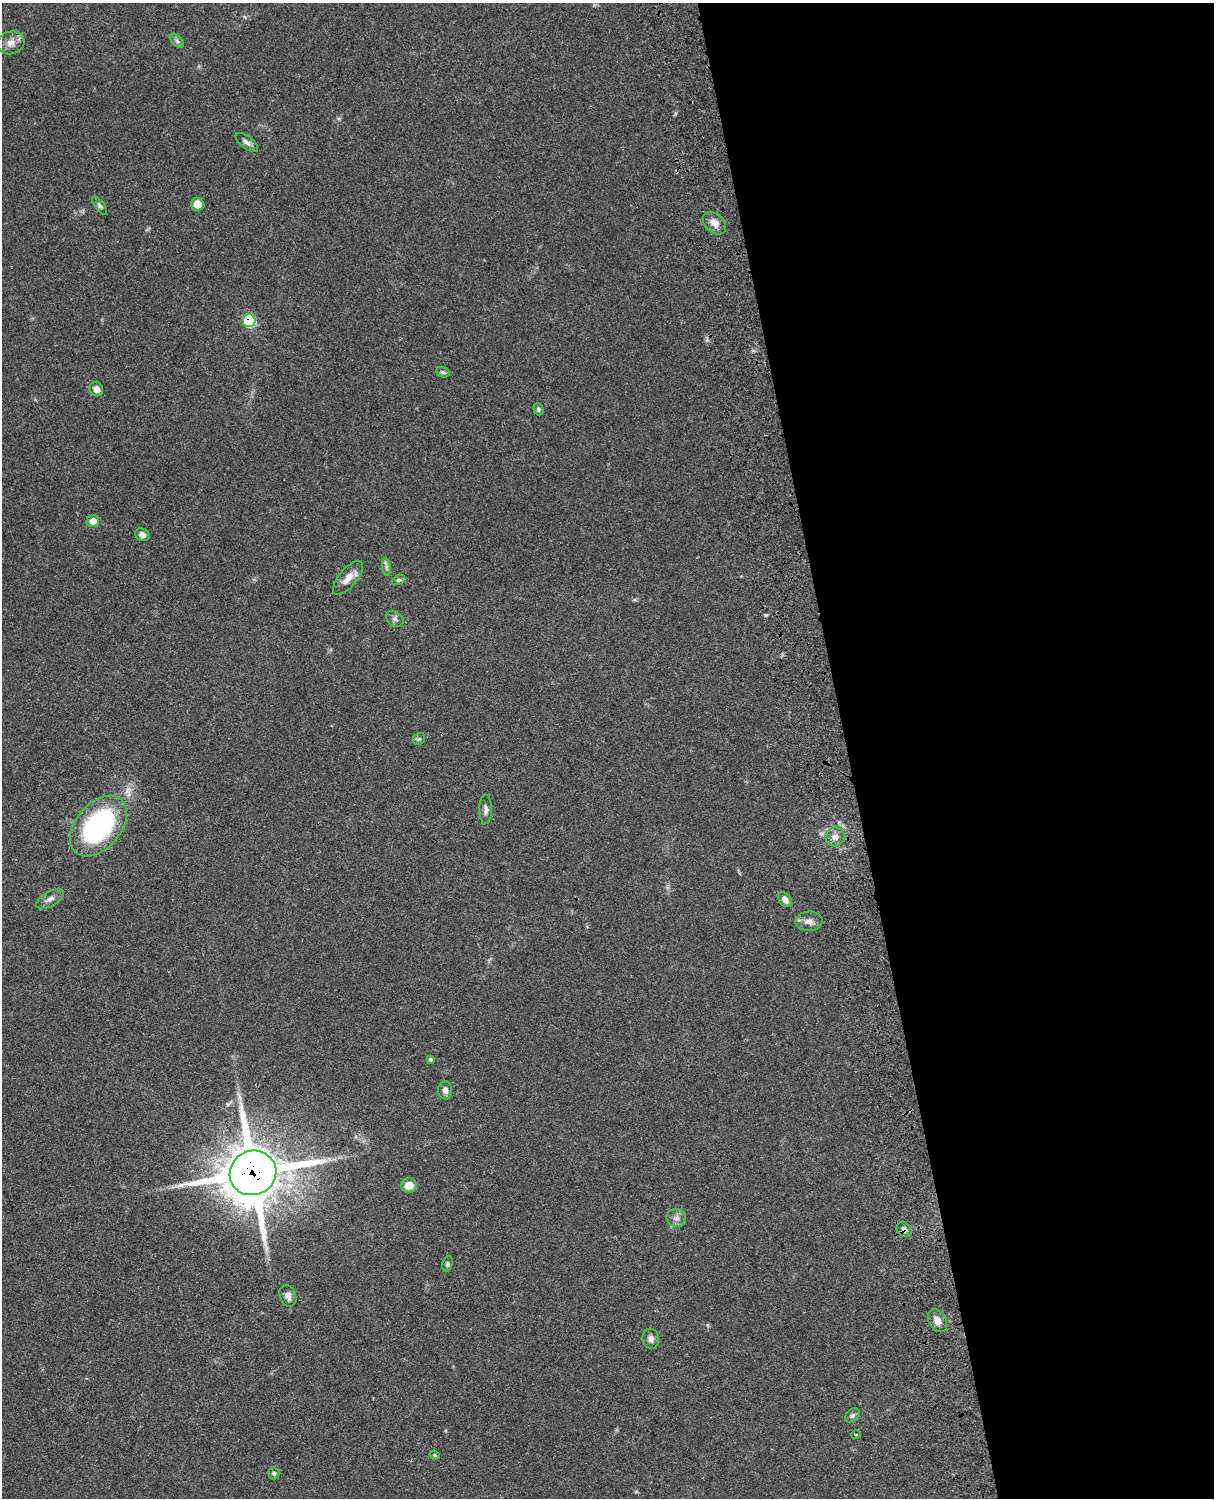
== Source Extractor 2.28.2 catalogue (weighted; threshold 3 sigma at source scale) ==
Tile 8 of 4 x 3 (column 4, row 2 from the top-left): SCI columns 3757-4968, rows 1771-3266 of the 5086 x 4925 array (HDU 1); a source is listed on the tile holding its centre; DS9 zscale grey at full resolution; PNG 1216 x 1500 px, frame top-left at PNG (2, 3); each listed source drawn as its Kron ellipse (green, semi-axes under 4 px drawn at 4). Shown black and unused: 30% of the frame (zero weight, under 3 of 4 exposures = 6% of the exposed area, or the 3 px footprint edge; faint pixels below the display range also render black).
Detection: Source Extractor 2.28.2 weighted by HDU 2 'WHT'; one run over the whole footprint, this tile lists its part. Background 0.0982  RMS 0.0063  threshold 0.0284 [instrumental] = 3 sigma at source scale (4.5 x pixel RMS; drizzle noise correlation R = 1.50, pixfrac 1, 0.05/0.05 arcsec/px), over >= 5 px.
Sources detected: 37; all 37 listed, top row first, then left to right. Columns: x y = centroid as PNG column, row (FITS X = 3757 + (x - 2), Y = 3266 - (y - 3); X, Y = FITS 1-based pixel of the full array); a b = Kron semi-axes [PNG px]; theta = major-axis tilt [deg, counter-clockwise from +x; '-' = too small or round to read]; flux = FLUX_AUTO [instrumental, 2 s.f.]
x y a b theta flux
177 41 8 5 -45 1.5
11 43 14 11 15 5
247 142 13 6 -37 2.5
197 204 6 6 - 11
100 206 11 4 -53 1.4
714 223 13 9 -43 5.1
249 320 6 6 - 42
443 372 7 5 -20 1.2
96 389 7 6 - 3.5
538 409 6 5 - 1.2
93 521 6 6 - 6.6
142 535 7 6 - 2.9
387 567 9 4 -82 1.6
348 578 21 9 50 6.8
398 580 7 4 25 1
395 619 9 7 -36 2.1
419 739 6 5 - 1.2
486 809 15 6 -90 2.8
99 826 35 22 50 110
835 837 10 9 - 4.5
50 899 15 7 29 3.4
785 900 8 6 -52 3.6
809 921 13 9 2 3.8
430 1059 3 3 - 1
445 1090 9 7 -87 3
253 1173 23 22 - 3200
409 1185 8 7 - 6.6
676 1218 10 9 - 3.1
904 1230 8 6 -42 2.2
447 1264 8 5 73 1.1
288 1296 11 8 -69 3.4
937 1321 12 8 -60 4.8
651 1339 10 8 -82 3.1
852 1416 8 6 44 1.7
856 1435 4 3 - 0.51
435 1455 5 4 - 0.73
274 1473 6 5 - 1.2
Overlapping masked pixels (flux is a lower limit): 3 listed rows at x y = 249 320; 253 1173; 904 1230